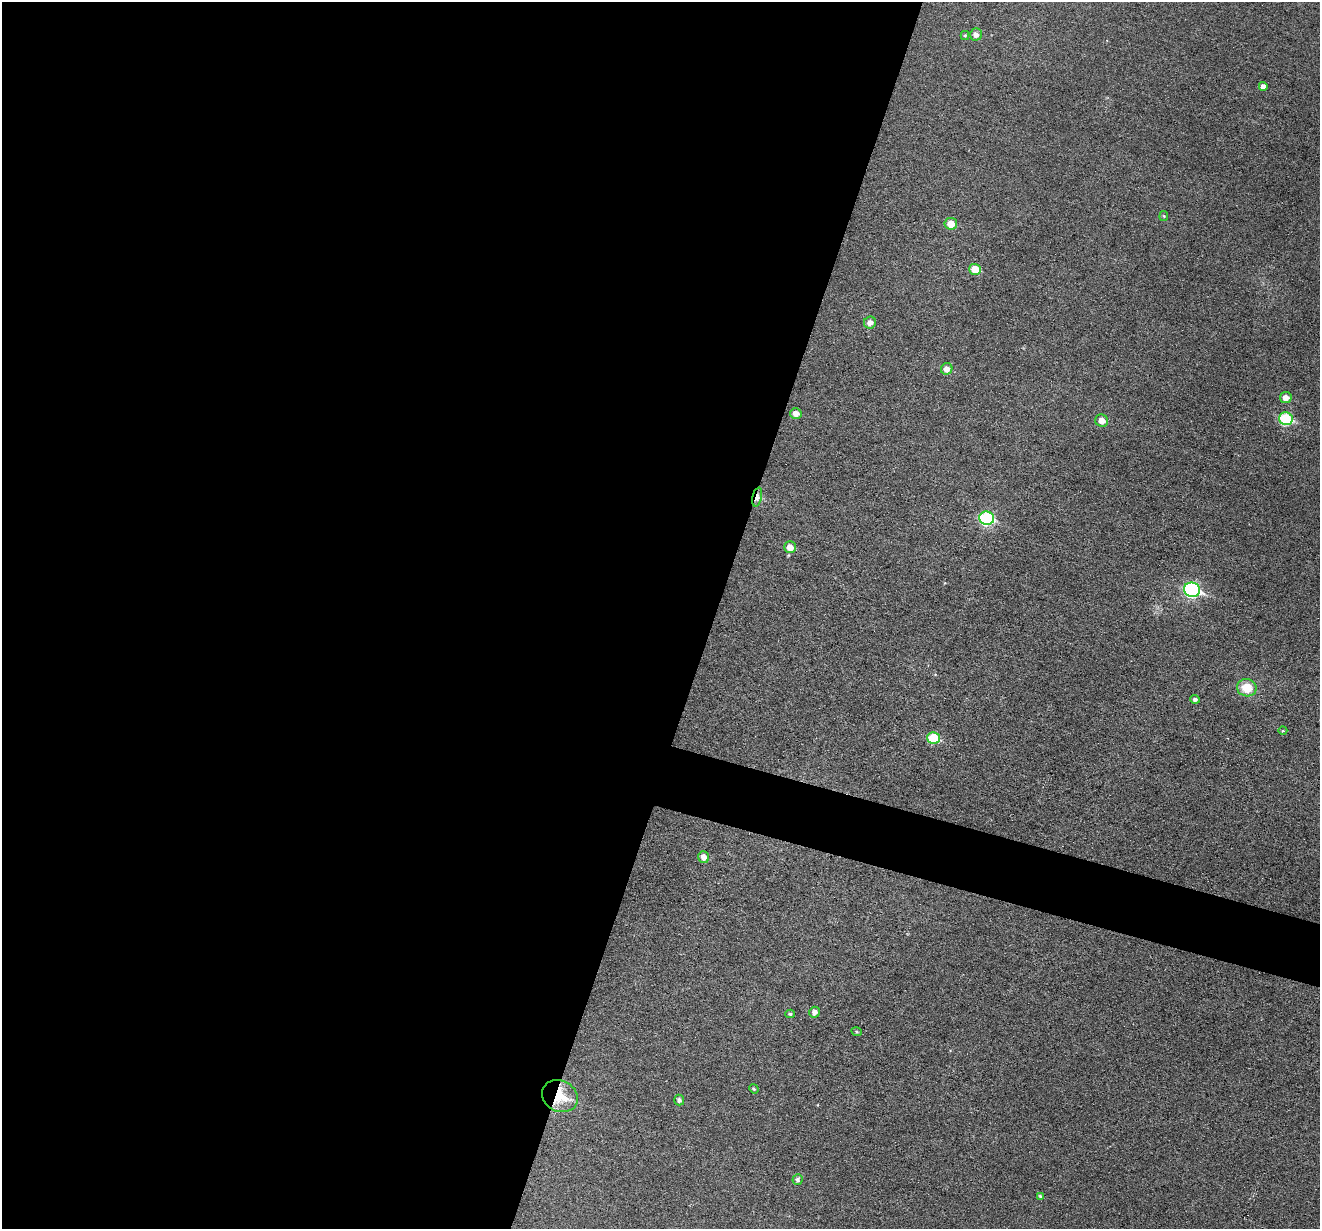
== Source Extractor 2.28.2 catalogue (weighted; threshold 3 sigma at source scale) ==
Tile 5 of 4 x 4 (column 1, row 2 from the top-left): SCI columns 4-1321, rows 2708-3934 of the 5274 x 5288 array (HDU 1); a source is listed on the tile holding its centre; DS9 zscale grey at full resolution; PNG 1322 x 1231 px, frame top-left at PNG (2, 2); each listed source drawn as its Kron ellipse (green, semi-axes under 4 px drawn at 4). Shown black and unused: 57% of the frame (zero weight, under 3 of 6 exposures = <1% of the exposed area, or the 3 px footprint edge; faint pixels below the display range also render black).
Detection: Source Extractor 2.28.2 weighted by HDU 2 'WHT'; one run over the whole footprint, this tile lists its part. Background 0.0427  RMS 0.0053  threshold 0.0218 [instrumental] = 3 sigma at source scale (4.09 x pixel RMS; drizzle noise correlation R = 1.36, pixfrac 0.8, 0.05/0.05 arcsec/px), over >= 5 px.
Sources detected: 29; all 29 listed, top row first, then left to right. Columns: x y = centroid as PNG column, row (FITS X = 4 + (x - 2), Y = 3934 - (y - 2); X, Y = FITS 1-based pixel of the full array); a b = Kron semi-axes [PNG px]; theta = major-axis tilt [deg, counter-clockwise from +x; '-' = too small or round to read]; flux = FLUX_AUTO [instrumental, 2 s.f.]
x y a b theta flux
976 34 6 5 - 2.5
965 35 4 4 - 0.65
1263 86 4 4 - 2.4
1164 216 5 4 - 0.6
951 224 6 6 - 7.2
975 269 6 5 - 10
870 323 6 6 - 2.6
947 369 6 5 - 3.5
1286 397 6 5 - 3.2
796 413 5 5 - 3.4
1286 419 7 6 - 36
1102 420 6 6 - 4.9
757 497 9 4 77 3.6
987 518 7 6 - 50
790 547 6 5 - 4.4
1192 590 8 7 - 81
1247 688 10 8 -11 11
1195 699 4 4 - 1.4
1283 731 4 3 - 0.4
933 738 6 6 - 21
704 857 5 5 - 3.1
815 1012 5 5 - 2.3
790 1014 5 4 - 0.83
857 1032 5 3 - 0.57
754 1089 5 4 - 0.55
560 1096 18 15 -27 16
679 1100 5 5 - 1.5
797 1180 5 5 - 1.4
1040 1197 4 4 - 0.95
Overlapping masked pixels (flux is a lower limit): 2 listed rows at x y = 757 497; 560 1096